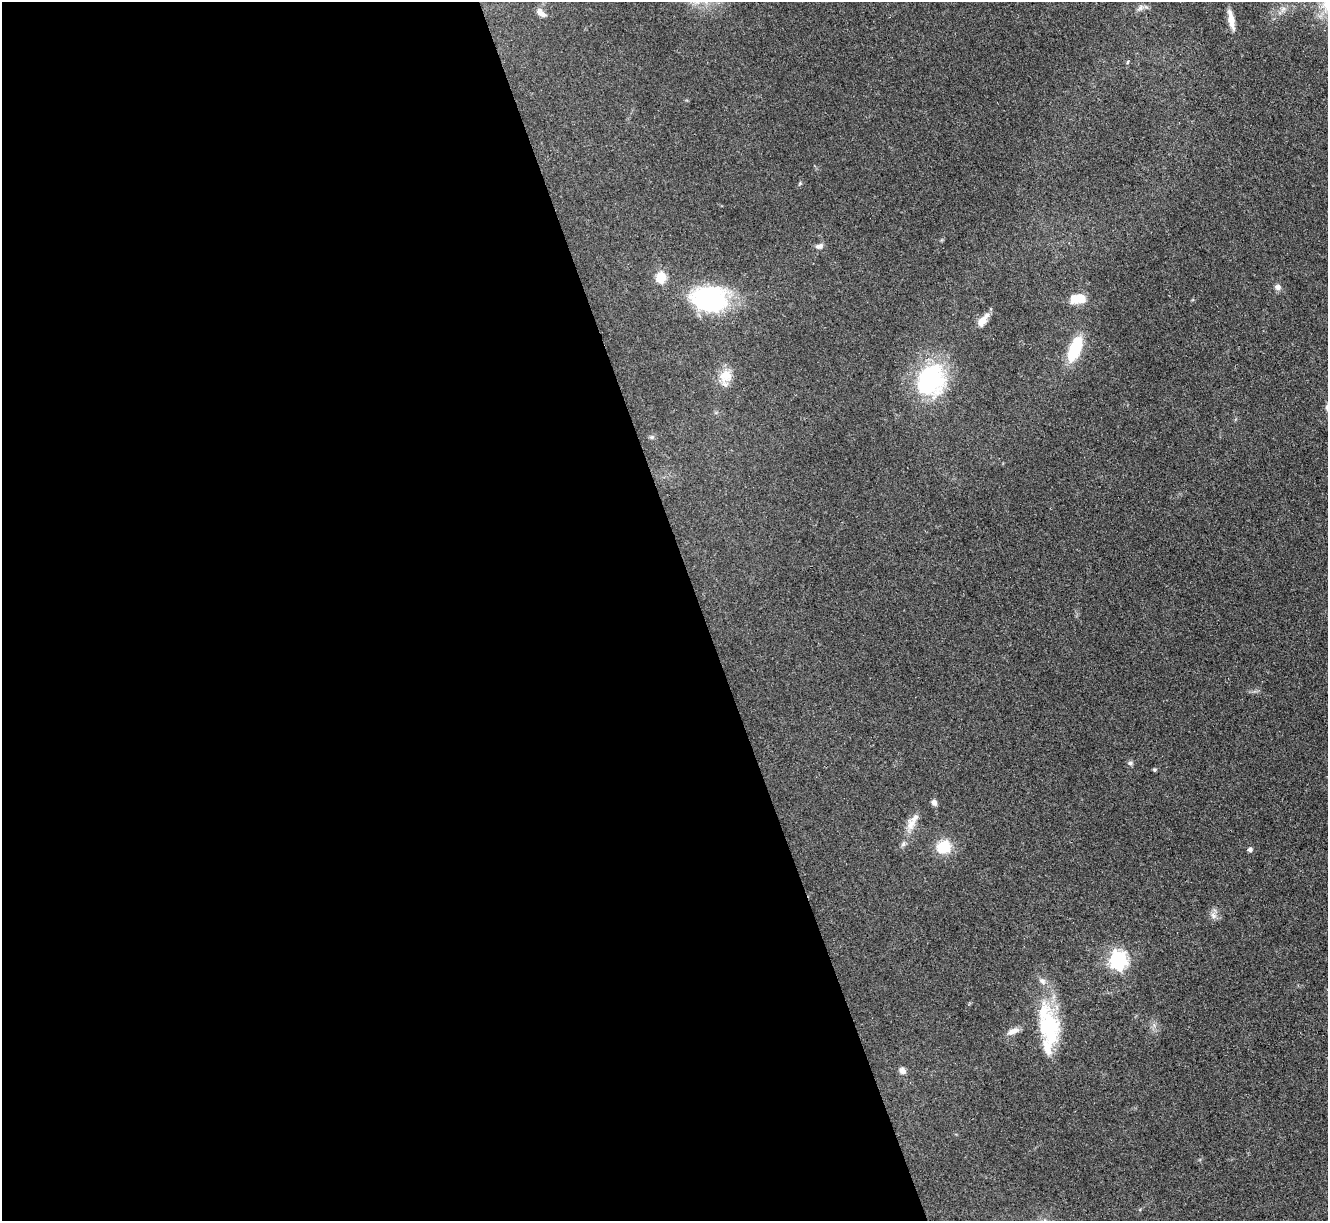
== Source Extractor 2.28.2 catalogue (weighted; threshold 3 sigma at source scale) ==
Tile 9 of 4 x 4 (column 1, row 3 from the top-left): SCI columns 3-1328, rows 1490-2708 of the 5309 x 5293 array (HDU 1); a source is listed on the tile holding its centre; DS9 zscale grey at full resolution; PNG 1330 x 1223 px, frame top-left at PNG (2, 2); no overlay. Shown black and unused: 53% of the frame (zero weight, under 3 of 4 exposures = <1% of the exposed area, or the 3 px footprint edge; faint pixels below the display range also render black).
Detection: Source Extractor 2.28.2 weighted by HDU 2 'WHT'; one run over the whole footprint, this tile lists its part. Background 0.0855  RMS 0.0062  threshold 0.0281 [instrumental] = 3 sigma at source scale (4.5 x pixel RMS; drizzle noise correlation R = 1.50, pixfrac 1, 0.05/0.05 arcsec/px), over >= 5 px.
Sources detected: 31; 1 inside a brighter object's white glare — not listed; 3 inside a brighter listed object's ellipse — not listed separately; the other 27 listed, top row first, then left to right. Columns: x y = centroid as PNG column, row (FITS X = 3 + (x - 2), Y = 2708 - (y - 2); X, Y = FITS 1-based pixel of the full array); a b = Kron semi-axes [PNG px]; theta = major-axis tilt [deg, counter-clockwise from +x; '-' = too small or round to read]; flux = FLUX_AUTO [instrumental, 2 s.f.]
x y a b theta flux
1140 8 10 6 60 2.3
541 13 14 7 -40 3
1231 20 25 7 -78 7.1
1128 62 5 3 - 0.72
800 183 6 3 72 0.73
819 246 11 7 10 2.5
661 277 6 5 - 39
1278 287 9 7 -32 2.4
710 299 35 25 -7 81
1078 299 18 10 3 12
982 321 14 9 59 5.5
1075 349 27 12 69 28
726 376 17 15 33 9.2
931 380 38 31 71 71
652 437 6 5 - 1.1
1130 763 7 5 0 1.4
1154 770 5 4 - 0.78
934 803 7 6 - 2.4
911 824 20 11 70 7.1
944 847 16 13 37 17
1250 850 5 5 - 1.9
1213 915 10 7 -58 2.9
1118 960 7 7 - 230
1042 981 11 8 -40 2.9
1048 1024 36 31 85 38
1013 1031 17 7 23 4.6
902 1071 9 7 -38 3